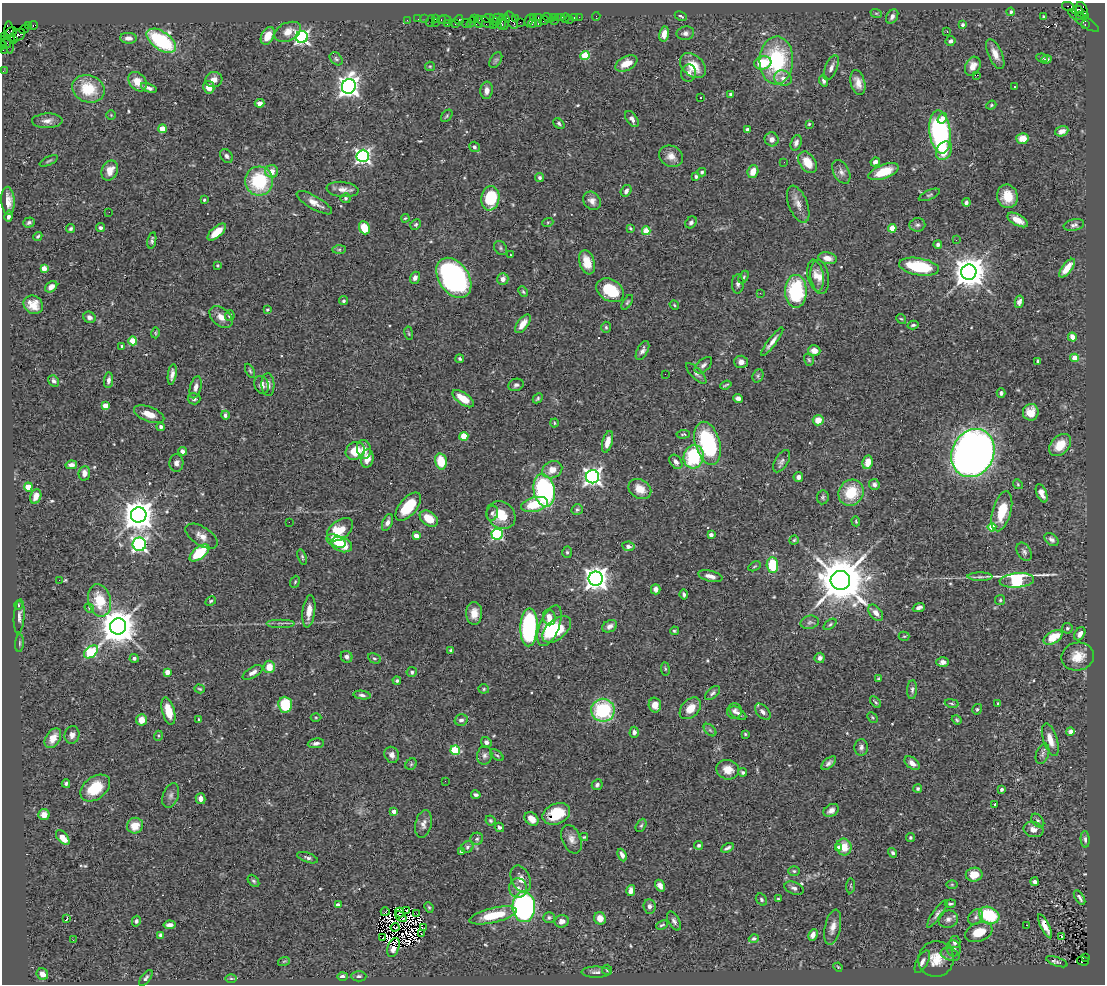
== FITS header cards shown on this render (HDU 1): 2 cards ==
NAXIS1  =                 1103
NAXIS2  =                  982

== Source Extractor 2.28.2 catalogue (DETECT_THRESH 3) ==
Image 1103 x 982 px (HDU 1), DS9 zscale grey, 1 PNG px = 1 image px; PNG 1107 x 986 px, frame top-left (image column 1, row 982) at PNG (2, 3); each listed source drawn as its Kron ellipse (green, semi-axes under 4 px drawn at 4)
Background 0.655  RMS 0.052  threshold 0.155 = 3 sigma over >= 5 px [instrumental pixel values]
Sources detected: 569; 9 with non-positive FLUX_AUTO (blend fragments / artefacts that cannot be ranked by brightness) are neither listed nor drawn; of the other 560, the 500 brightest by FLUX_AUTO listed and drawn (60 fainter detections omitted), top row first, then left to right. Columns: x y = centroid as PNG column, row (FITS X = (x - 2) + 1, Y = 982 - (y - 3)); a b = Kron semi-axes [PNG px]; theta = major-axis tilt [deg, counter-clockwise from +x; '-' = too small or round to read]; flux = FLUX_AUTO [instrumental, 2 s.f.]
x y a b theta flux
1068 6 6 3 -10 150
1077 10 5 4 - 240
1082 10 8 5 -74 260
1011 12 4 3 - 11
876 13 6 3 -18 3.7
1080 15 4 3 - 150
596 16 4 2 - 12
681 16 6 3 -26 4.8
1044 16 4 3 - 5.5
1084 16 3 3 - 240
533 17 3 2 - 57
538 17 3 2 - 59
554 17 3 2 - 37
558 17 3 2 - 78
562 17 3 2 - 14
574 17 4 3 - 84
579 17 2 2 - 14
892 17 7 5 58 13
488 18 6 3 6 93
497 18 7 2 3 200
516 18 3 3 - 140
548 18 6 4 -35 140
565 18 5 2 - 20
418 19 2 2 - 14
425 19 2 2 - 17
436 19 3 2 - 40
474 19 3 2 - 62
569 19 2 2 - 6.7
407 20 2 2 - 22
441 20 3 2 - 42
444 20 7 3 -1 91
459 20 5 4 - 86
511 20 9 5 -64 180
529 20 6 4 66 120
544 20 5 3 - 140
555 20 3 2 - 21
430 21 6 2 72 110
1083 21 18 5 -35 230
435 22 3 2 - 11
471 22 6 3 55 30
478 22 6 4 -82 240
485 22 9 4 -24 290
495 22 4 2 - 45
505 22 8 3 81 160
520 22 2 2 - 27
466 23 4 3 - 190
501 23 7 3 -84 390
447 24 3 2 - 45
455 24 3 3 - 120
532 24 4 2 - 62
538 24 3 2 - 130
28 25 4 2 - 48
34 25 4 3 - 66
493 25 2 2 - 39
963 25 3 3 - 11
1085 25 3 2 - 46
24 29 5 2 - 45
11 31 6 3 17 110
947 31 3 2 - 4.2
288 32 14 9 25 39
685 33 9 6 12 14
664 34 8 5 80 27
17 35 8 5 30 370
268 36 9 6 62 45
5 37 3 2 - 46
9 37 16 5 -87 370
302 37 6 6 - 960
128 38 8 5 -2 15
13 40 2 2 - 37
161 41 17 9 -34 330
951 41 5 5 - 7.8
5 42 7 3 -43 130
3 45 4 2 - 100
3 50 2 2 - 20
995 54 16 7 -65 33
585 55 4 4 - 140
1042 58 6 4 -8 4.8
336 59 7 5 -46 7.1
496 60 8 5 59 8
776 60 24 17 88 300
1046 60 5 3 - 7.6
626 63 12 7 26 50
763 63 8 6 14 93
430 66 5 4 - 4.1
693 66 15 10 -42 73
973 66 10 7 64 33
831 68 13 6 67 17
3 71 2 2 - 16
689 73 9 7 83 16
977 75 3 2 - 4.4
783 78 9 7 -25 19
214 80 8 7 - 25
823 81 6 4 -71 8.9
137 82 11 8 -50 48
858 83 12 7 -76 30
349 86 7 7 - 2500
209 87 6 5 - 36
1014 87 3 2 - 4.9
149 88 8 3 -21 14
88 89 16 13 -20 120
487 90 8 6 84 20
731 94 4 4 - 7.4
701 97 3 3 - 16
260 103 5 4 - 18
991 105 5 4 - 4.4
111 115 5 5 - 4.2
447 116 7 4 51 5.1
942 118 6 3 56 18
632 119 9 5 -55 14
47 121 15 7 2 21
559 123 6 4 -40 6.9
809 124 4 4 - 4.3
162 129 4 4 - 75
747 129 4 3 - 8.3
1062 131 7 5 20 22
940 132 22 10 -83 670
772 139 7 7 - 18
1022 139 6 5 - 41
796 143 8 5 71 13
474 147 5 5 - 12
944 151 10 7 60 53
226 156 7 5 -50 10
363 156 6 6 - 1100
671 156 12 10 -31 29
49 161 10 3 25 5.9
784 162 2 2 - 4
808 162 12 8 -56 70
875 162 5 4 - 13
110 170 10 8 66 41
272 171 6 6 - 34
753 171 6 5 - 42
702 172 4 4 - 4.9
841 172 13 8 -62 19
884 172 16 7 21 91
696 176 4 4 - 8.9
540 177 5 4 - 7.7
259 181 14 14 - 230
342 189 16 7 -6 27
626 191 6 5 - 13
929 195 11 4 24 6.7
1007 196 12 10 -72 65
346 198 5 5 - 5.7
490 198 12 9 81 170
204 200 4 3 - 5.2
8 201 14 6 -87 31
592 201 10 8 -52 19
966 202 4 4 - 8.7
314 203 20 6 -30 31
798 204 19 9 -68 31
109 212 2 2 - 35
9 216 6 3 79 9.6
405 218 4 3 - 4
1018 220 11 5 -30 34
548 222 5 3 - 3.8
691 222 6 5 - 9.9
29 223 6 5 - 7.6
416 224 5 5 - 6.3
917 225 8 6 5 10
1074 225 10 5 10 12
100 228 4 4 - 9.9
364 228 7 5 -66 81
630 228 3 3 - 4.9
892 228 4 4 - 66
71 229 5 4 - 6.7
646 231 4 4 - 100
217 232 11 5 41 60
38 236 5 4 - 4.8
152 240 8 4 78 7.5
956 240 3 2 - 3.9
938 244 4 4 - 9.3
501 248 7 6 - 6.9
339 250 7 4 1 6.3
510 255 3 2 - 5.9
828 258 9 6 -11 29
587 262 12 7 -73 57
217 265 3 3 - 4.3
919 267 20 8 -10 190
44 268 4 4 - 43
1067 268 11 5 53 49
969 272 8 7 - 6700
816 275 16 8 -80 29
744 277 7 4 60 5.1
820 277 17 9 -81 32
415 278 6 5 - 14
454 278 22 15 -55 930
503 279 6 5 - 20
738 284 10 6 89 13
51 287 7 5 36 17
610 290 15 10 -31 120
796 291 16 11 -90 300
523 292 6 4 -50 4.7
760 293 3 2 - 5
343 301 5 4 - 6.4
627 302 8 4 58 5.9
1019 302 6 4 76 13
33 305 10 9 - 39
674 305 5 4 - 4.4
268 310 4 4 - 4.2
230 316 5 5 - 11
89 317 6 5 - 14
221 317 13 8 -41 29
901 319 5 4 - 4.3
523 324 11 5 53 34
913 325 5 3 - 6.2
606 327 5 4 - 5.7
155 333 5 4 - 3.9
409 333 7 3 -81 4.1
1072 337 4 4 - 31
133 341 4 4 - 110
772 342 17 4 53 22
122 346 4 3 - 5.5
642 350 10 5 62 13
814 351 6 5 - 27
1075 358 4 4 - 58
460 359 4 3 - 6
809 360 6 4 -72 5.1
1038 361 4 3 - 5.1
741 362 7 6 - 19
703 365 10 6 41 13
250 371 8 3 -64 5.2
696 373 13 5 -46 11
172 374 10 4 81 18
665 374 2 2 - 4.3
758 376 7 5 69 6
108 380 8 4 85 13
54 381 6 5 - 10
262 385 9 7 -70 17
268 385 11 6 -87 18
516 385 7 6 - 10
726 385 6 2 21 4.5
196 387 11 5 77 19
1001 393 4 4 - 7.6
538 398 5 3 - 5.4
738 398 5 4 - 16
194 399 6 5 - 9.8
463 399 12 6 -35 53
105 406 4 4 - 51
1031 412 8 8 - 43
149 414 16 7 -21 39
225 415 4 4 - 13
818 420 5 5 - 44
554 423 4 4 - 3.7
161 427 4 4 - 14
683 434 6 3 5 4.9
464 436 4 4 - 98
607 442 11 5 75 34
708 443 22 12 -73 340
1060 445 13 9 47 64
364 449 9 7 -78 30
183 451 4 4 - 17
355 451 10 8 29 74
973 453 25 21 64 3700
694 457 11 10 - 220
367 459 9 6 82 37
441 461 8 6 -77 87
782 461 12 6 58 13
676 462 8 5 -55 14
868 462 7 5 79 45
176 463 8 7 - 14
71 465 6 4 7 16
552 470 10 8 26 39
84 473 7 6 - 19
592 477 6 6 - 1500
798 477 5 5 - 16
874 484 5 5 - 13
1018 484 5 4 - 4.3
28 487 4 4 - 93
640 489 12 9 -32 45
544 490 16 10 -77 490
851 493 13 12 - 120
1042 493 9 5 -67 22
36 497 7 5 67 24
823 497 7 6 - 7.1
535 504 14 7 14 120
408 507 17 8 49 130
577 509 5 5 - 6.2
1002 511 20 9 75 100
492 513 7 6 - 7.8
139 515 8 7 - 6700
501 515 15 13 -37 73
429 519 10 7 -36 62
856 521 5 3 - 3.7
289 522 2 2 - 41
387 522 9 5 68 14
992 527 4 4 - 110
340 530 15 9 38 110
497 534 5 5 - 450
711 535 4 3 - 17
202 536 18 9 -32 32
416 536 4 4 - 37
794 540 4 4 - 4.7
1051 540 8 5 -39 11
336 541 10 5 -22 60
139 544 7 6 - 880
342 544 11 7 -22 66
628 546 6 5 - 12
567 552 6 5 - 6.1
1024 552 10 6 -59 11
199 553 12 6 38 160
302 557 8 4 -72 6.1
772 565 8 6 -87 130
755 566 6 3 30 4.1
710 576 12 5 -13 23
980 577 12 3 0 9.7
596 579 7 7 - 3200
59 580 2 2 - 5.2
840 580 9 9 - 20000
1017 580 17 7 5 540
295 582 6 4 67 5.1
656 589 5 4 - 12
684 595 5 4 - 7.2
100 600 16 11 -79 100
1000 600 5 5 - 5.5
211 601 6 4 28 4.9
18 605 5 3 - 4
919 607 6 4 22 12
89 608 5 4 - 4.8
309 611 16 6 83 35
474 613 11 8 89 35
876 613 9 6 -50 22
19 616 17 5 86 17
549 617 8 6 -77 27
810 622 9 6 12 10
281 623 14 2 0 9.4
830 624 7 4 37 6
118 626 8 8 - 9100
550 626 22 9 68 120
610 626 8 5 28 15
529 627 19 8 88 550
1067 628 5 5 - 6.3
557 629 17 9 41 170
674 631 4 3 - 4.6
1080 634 7 5 61 16
904 636 5 4 - 4.1
1053 637 10 6 31 86
20 643 9 3 85 5.3
451 650 4 4 - 6.4
91 652 8 5 40 290
1078 656 16 14 12 59
347 657 6 5 - 13
134 658 4 4 - 11
374 658 7 4 -27 5.9
820 658 5 5 - 13
943 662 6 4 0 15
269 667 6 5 - 50
665 669 7 3 -82 4.6
167 672 4 4 - 36
253 672 11 5 30 19
412 672 5 5 - 6.7
878 679 4 3 - 4.9
397 681 4 4 - 6.2
200 689 5 4 - 4.7
484 689 5 4 - 5.2
912 690 9 5 86 10
713 693 9 5 41 9.2
362 695 8 4 -7 9.3
875 702 7 4 -47 6
952 703 7 3 -10 5
998 704 3 3 - 4.7
285 705 8 7 - 130
655 705 7 6 - 36
690 708 12 8 47 49
977 709 5 4 - 5.5
603 710 12 11 - 300
168 711 14 6 -75 62
734 711 8 7 - 14
763 712 9 6 -46 16
738 713 9 5 -34 12
316 717 5 3 - 3.7
872 717 6 3 -46 3.9
199 719 3 3 - 5.5
141 720 5 5 - 38
461 720 7 5 16 13
957 720 5 4 - 5.2
710 730 7 4 -45 7.6
1070 731 4 4 - 17
634 732 5 4 - 13
745 734 3 3 - 3.9
72 735 9 7 76 15
158 736 5 3 - 4.1
53 738 11 7 58 43
1050 740 17 7 -72 39
486 742 5 5 - 9.7
316 743 8 5 8 12
861 747 8 7 - 12
455 750 5 4 - 180
1042 754 11 6 70 11
392 755 8 7 - 17
485 755 9 7 78 14
497 755 8 4 -37 6
829 763 9 4 42 12
912 763 9 5 -40 21
411 764 6 5 - 5.1
728 770 11 9 -18 42
743 772 4 4 - 9.1
445 781 2 2 - 4.1
66 784 4 4 - 7
597 785 5 5 - 10
95 788 17 11 37 120
918 788 4 4 - 5.6
1001 789 4 3 - 7.7
476 795 5 3 - 8.2
171 796 13 7 69 15
201 799 5 5 - 22
995 804 4 3 - 9.7
831 810 8 6 31 17
394 811 4 4 - 29
556 814 14 10 24 110
44 815 5 5 - 30
531 819 8 5 -43 35
490 820 5 4 - 5.2
1038 820 8 5 -49 7.5
423 824 14 8 78 21
641 825 7 4 62 6.2
135 826 8 7 - 56
499 827 5 4 - 10
1033 829 10 7 -13 26
584 837 4 3 - 3.8
910 837 4 4 - 5.6
63 838 9 5 -49 51
477 839 6 6 - 8.4
572 839 15 9 -67 25
1085 839 8 4 -86 8.9
699 845 4 4 - 6.4
467 847 6 5 - 7.5
844 847 8 7 - 53
727 848 7 3 28 7.8
839 848 4 4 - 24
461 851 3 3 - 5.6
893 853 5 4 - 7.9
622 855 6 4 -64 16
308 858 11 4 -19 10
794 871 6 5 - 5.6
974 875 8 7 - 52
521 879 14 9 -64 31
253 881 7 4 -50 6.5
1035 882 4 4 - 11
952 884 6 4 -1 3.9
660 886 6 4 -58 20
851 886 7 3 85 4
518 888 10 9 - 22
794 888 10 6 -20 13
631 890 6 4 74 25
1080 898 8 3 -58 9.4
761 899 6 5 - 7
778 899 3 3 - 4.3
950 904 5 3 - 5.4
338 905 4 3 - 22
649 906 7 6 - 13
429 907 5 4 - 4.6
524 907 15 11 -88 1100
406 910 3 2 - 5.5
385 912 4 2 - 8.5
399 913 5 4 - 7.9
417 914 3 2 - 3.8
937 914 16 4 54 13
493 915 24 7 13 110
989 915 11 8 -26 180
401 916 6 4 -40 6
549 917 6 5 - 7.1
976 917 8 6 53 12
600 918 6 5 - 38
67 919 3 3 - 77
948 919 10 8 15 16
136 921 5 4 - 8.6
562 921 7 6 - 24
674 921 10 5 -61 12
169 925 6 4 9 17
662 925 6 3 25 5
1027 925 3 2 - 12
1045 926 13 4 -63 25
395 927 4 2 - 4
833 927 18 8 78 28
424 928 2 2 - 3.8
979 932 14 9 21 73
421 934 3 2 - 5.2
161 935 4 4 - 10
813 935 6 4 65 20
1061 936 3 3 - 91
383 937 2 2 - 4.6
754 939 5 4 - 7.3
73 940 2 2 - 15
955 942 6 5 - 16
393 947 10 5 70 26
954 948 8 7 - 12
950 955 10 6 -19 14
1085 957 4 2 - 180
936 959 18 17 - 73
284 961 6 3 19 4.7
1083 961 6 4 -14 280
922 962 12 5 63 20
1057 962 11 4 -20 8
838 967 5 4 - 3.7
607 970 5 5 - 4.7
596 972 14 5 0 15
42 974 6 5 - 27
342 976 5 4 - 11
359 976 7 5 1 8.6
146 978 9 4 53 7.3
231 978 6 4 -1 4.8
At the frame edge (FLAGS 8, measured only in part): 3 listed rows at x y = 3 45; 3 50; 3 71
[60 fainter detections neither listed nor drawn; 9 non-positive-flux detections neither listed nor drawn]